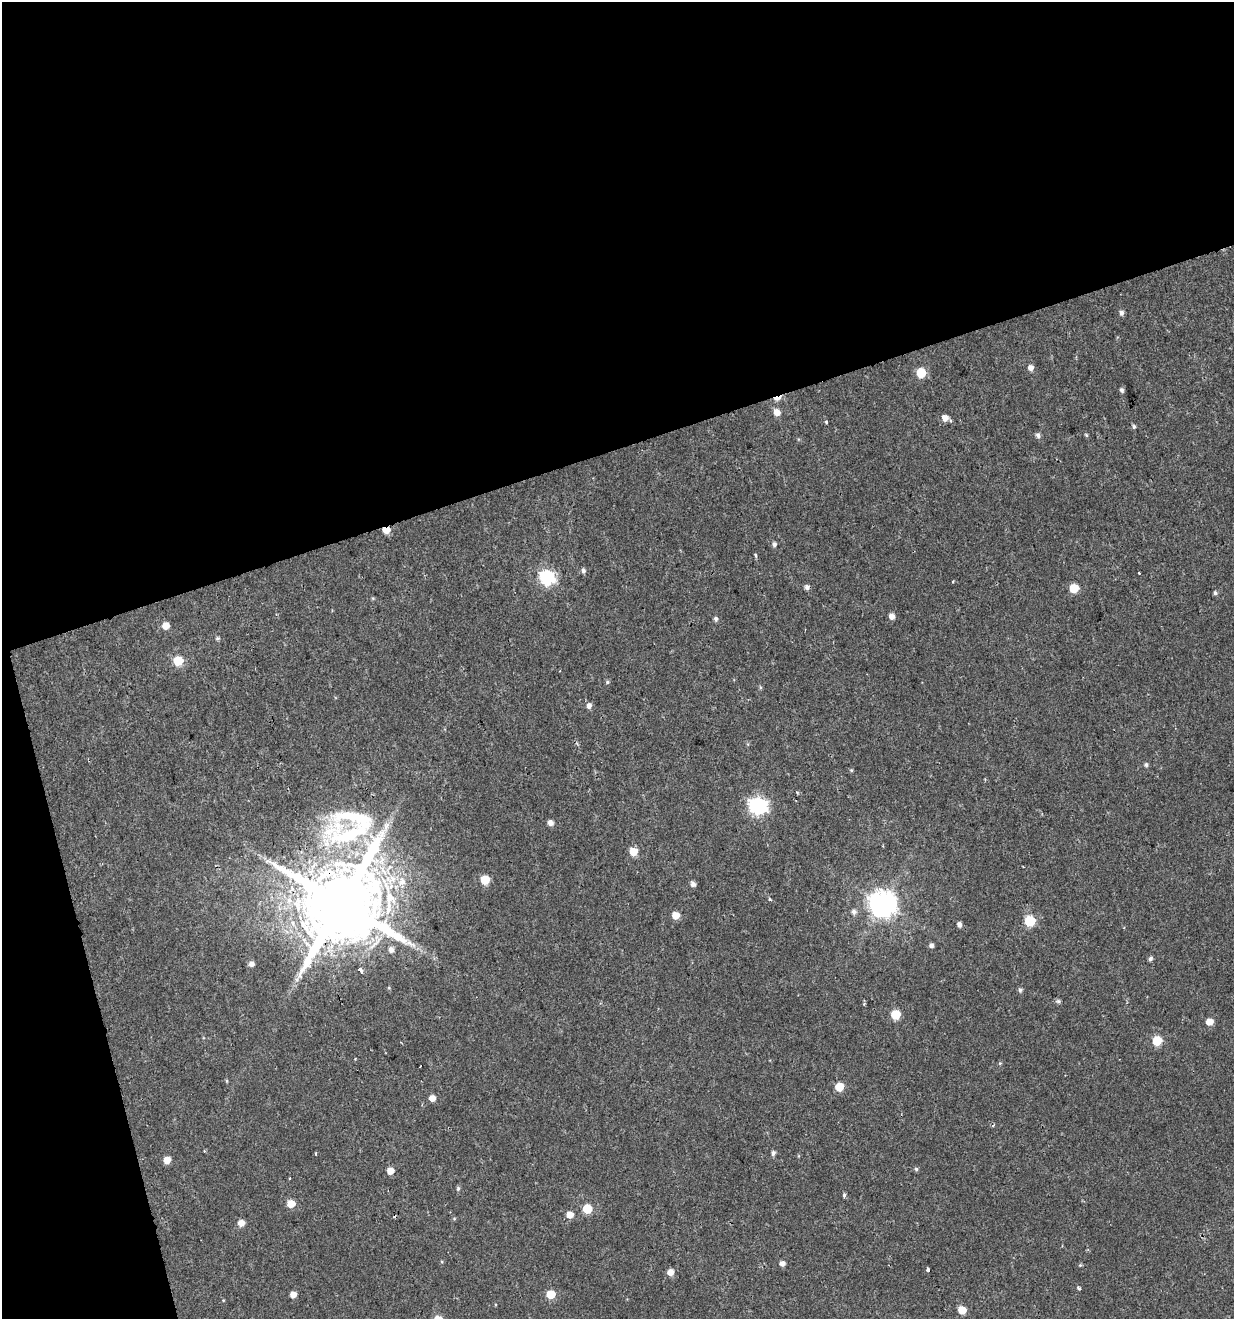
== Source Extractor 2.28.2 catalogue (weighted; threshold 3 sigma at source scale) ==
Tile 1 of 2 x 2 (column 1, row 1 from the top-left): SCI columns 53-1284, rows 1319-2635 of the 2551 x 2635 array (HDU 1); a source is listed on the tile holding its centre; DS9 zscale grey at full resolution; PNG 1236 x 1321 px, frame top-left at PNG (2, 2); no overlay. Shown black and unused: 38% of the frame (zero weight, under 2 of 3 exposures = <1% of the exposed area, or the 3 px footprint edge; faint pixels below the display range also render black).
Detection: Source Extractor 2.28.2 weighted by HDU 2 'WHT'; one run over the whole footprint, this tile lists its part. Background 3.53e-04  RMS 0.0024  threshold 0.0107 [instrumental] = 3 sigma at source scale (4.5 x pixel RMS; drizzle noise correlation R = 1.50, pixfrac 1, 0.0396/0.0396 arcsec/px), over >= 5 px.
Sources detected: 90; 1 inside a brighter object's white glare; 3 cosmic-ray / hot-pixel residue — not listed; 1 inside a brighter listed object's ellipse — not listed separately; the other 85 listed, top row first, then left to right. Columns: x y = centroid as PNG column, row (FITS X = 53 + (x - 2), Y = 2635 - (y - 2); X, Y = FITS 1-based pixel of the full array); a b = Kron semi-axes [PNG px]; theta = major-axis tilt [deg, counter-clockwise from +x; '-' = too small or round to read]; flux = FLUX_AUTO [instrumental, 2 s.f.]
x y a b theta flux
1122 313 6 5 - 0.77
1031 368 6 5 - 1.3
921 373 6 6 - 10
1122 390 5 4 - 0.58
777 398 12 5 12 3.3
777 412 6 6 - 2.3
945 418 6 6 - 2
826 422 4 3 - 0.31
1134 426 5 5 - 0.46
1038 435 6 5 - 0.76
1086 435 5 4 - 0.29
386 530 6 4 -1 3.6
774 544 5 4 - 0.65
756 555 3 3 - 0.58
583 571 6 5 - 0.63
547 578 7 7 - 48
953 582 3 2 - 0.32
807 587 5 5 - 0.83
1074 588 6 5 - 7.5
1215 593 5 5 - 0.49
373 598 5 4 - 0.24
892 616 5 5 - 1.6
716 619 6 5 - 0.64
166 626 5 5 - 3
217 638 6 4 20 0.36
178 661 6 5 - 11
607 682 6 5 - 0.37
760 687 5 3 - 0.29
589 705 7 6 - 1
1146 765 5 5 - 0.51
851 770 5 4 - 0.28
797 792 5 4 - 0.31
758 806 8 7 - 79
550 823 5 5 - 1.4
354 833 103 34 8 36
633 851 5 5 - 5.5
1023 867 3 2 - 0.19
485 880 6 5 - 7.1
402 882 12 10 81 2.6
693 884 5 5 - 0.97
389 898 25 17 -59 8.5
770 899 4 3 - 0.25
341 903 21 20 - 4100
883 904 9 8 - 290
854 912 7 6 - 0.86
676 915 5 5 - 3.5
1030 921 6 6 - 15
959 924 5 4 - 0.96
931 945 5 5 - 0.71
391 950 7 6 - 1.1
1150 959 6 4 64 0.56
251 964 6 5 - 1.2
360 969 4 4 - 1.6
1020 990 6 5 - 0.54
1058 1001 7 6 - 0.5
864 1004 4 4 - 0.31
896 1014 6 6 - 9.5
1209 1022 6 5 - 2.6
1157 1041 6 6 - 8.6
1000 1063 5 4 - 0.27
227 1081 6 3 -72 0.24
839 1087 6 5 - 6
432 1098 5 5 - 1.9
993 1126 5 3 - 0.24
773 1153 6 5 - 0.65
316 1154 3 2 - 0.27
167 1160 5 5 - 3.2
916 1169 5 5 - 0.4
390 1171 5 5 - 2.8
289 1178 3 2 - 0.36
458 1189 6 5 - 0.45
844 1195 5 3 - 0.49
291 1204 6 5 - 4.3
587 1209 6 5 - 8.9
570 1214 6 5 - 2.4
454 1219 6 4 0 0.25
241 1223 6 5 - 2.3
782 1263 5 5 - 1.2
1080 1265 5 3 - 0.24
928 1270 4 3 - 1.2
670 1272 6 5 - 2.2
1079 1288 5 3 - 0.47
551 1294 6 5 - 7.2
293 1295 5 5 - 1.9
962 1310 5 5 - 4.4
Overlapping masked pixels (flux is a lower limit): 3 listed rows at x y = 777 398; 386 530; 341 903